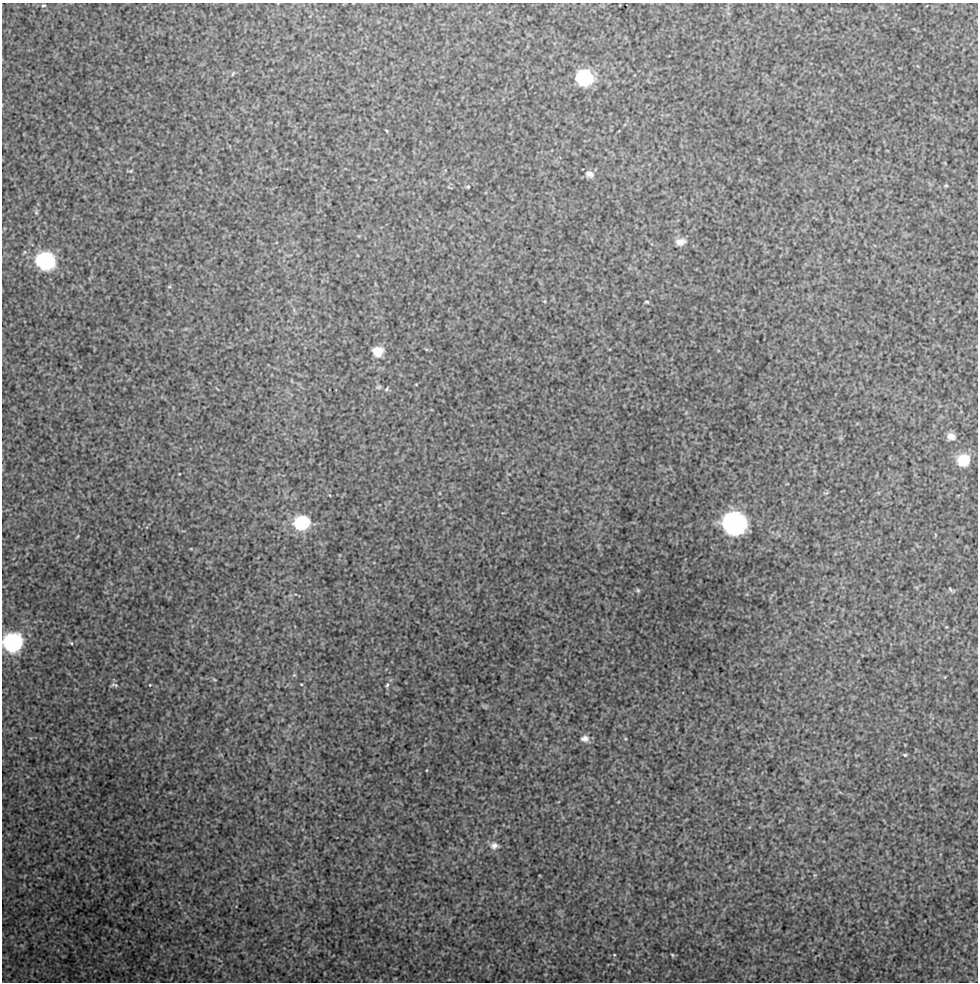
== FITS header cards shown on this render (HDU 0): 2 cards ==
NAXIS1  =                  976 / Axis length
NAXIS2  =                  980 / Axis length

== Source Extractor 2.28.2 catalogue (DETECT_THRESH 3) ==
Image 976 x 980 px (HDU 0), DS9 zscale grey, 1 PNG px = 1 image px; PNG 980 x 984 px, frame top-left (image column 1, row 980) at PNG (2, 3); no overlay
Background 81.9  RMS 1.1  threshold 3.42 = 3 sigma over >= 5 px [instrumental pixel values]
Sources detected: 36; all 36 listed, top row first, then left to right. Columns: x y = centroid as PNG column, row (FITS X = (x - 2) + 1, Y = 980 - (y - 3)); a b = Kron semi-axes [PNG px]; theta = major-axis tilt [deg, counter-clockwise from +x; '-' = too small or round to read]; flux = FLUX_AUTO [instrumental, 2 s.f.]
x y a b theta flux
43 5 5 4 - 100
233 73 7 3 55 92
584 77 11 11 - 7600
386 131 4 3 - 74
130 171 6 3 14 86
589 174 12 8 -18 370
946 185 5 3 - 79
468 187 4 3 - 83
36 212 5 5 - 110
680 242 12 8 9 540
46 261 12 11 - 11000
169 287 6 3 18 79
647 302 5 3 - 98
378 351 11 10 - 1100
379 387 8 5 26 120
386 389 6 4 52 110
951 436 10 8 -17 500
963 460 12 11 - 2100
302 523 13 11 9 5200
735 523 12 12 - 33000
935 535 5 3 - 67
78 536 5 3 - 63
950 589 7 3 -55 99
638 590 6 5 - 100
13 642 12 11 - 15000
71 643 4 4 - 78
214 679 6 3 -20 81
301 684 4 3 - 55
116 685 8 6 -13 180
150 685 3 2 - 55
387 685 7 4 77 140
585 738 11 8 1 410
905 755 5 4 - 110
494 846 12 9 2 460
614 955 4 3 - 53
672 955 5 4 - 89
At the frame edge (FLAGS 8, measured only in part): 1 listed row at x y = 13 642